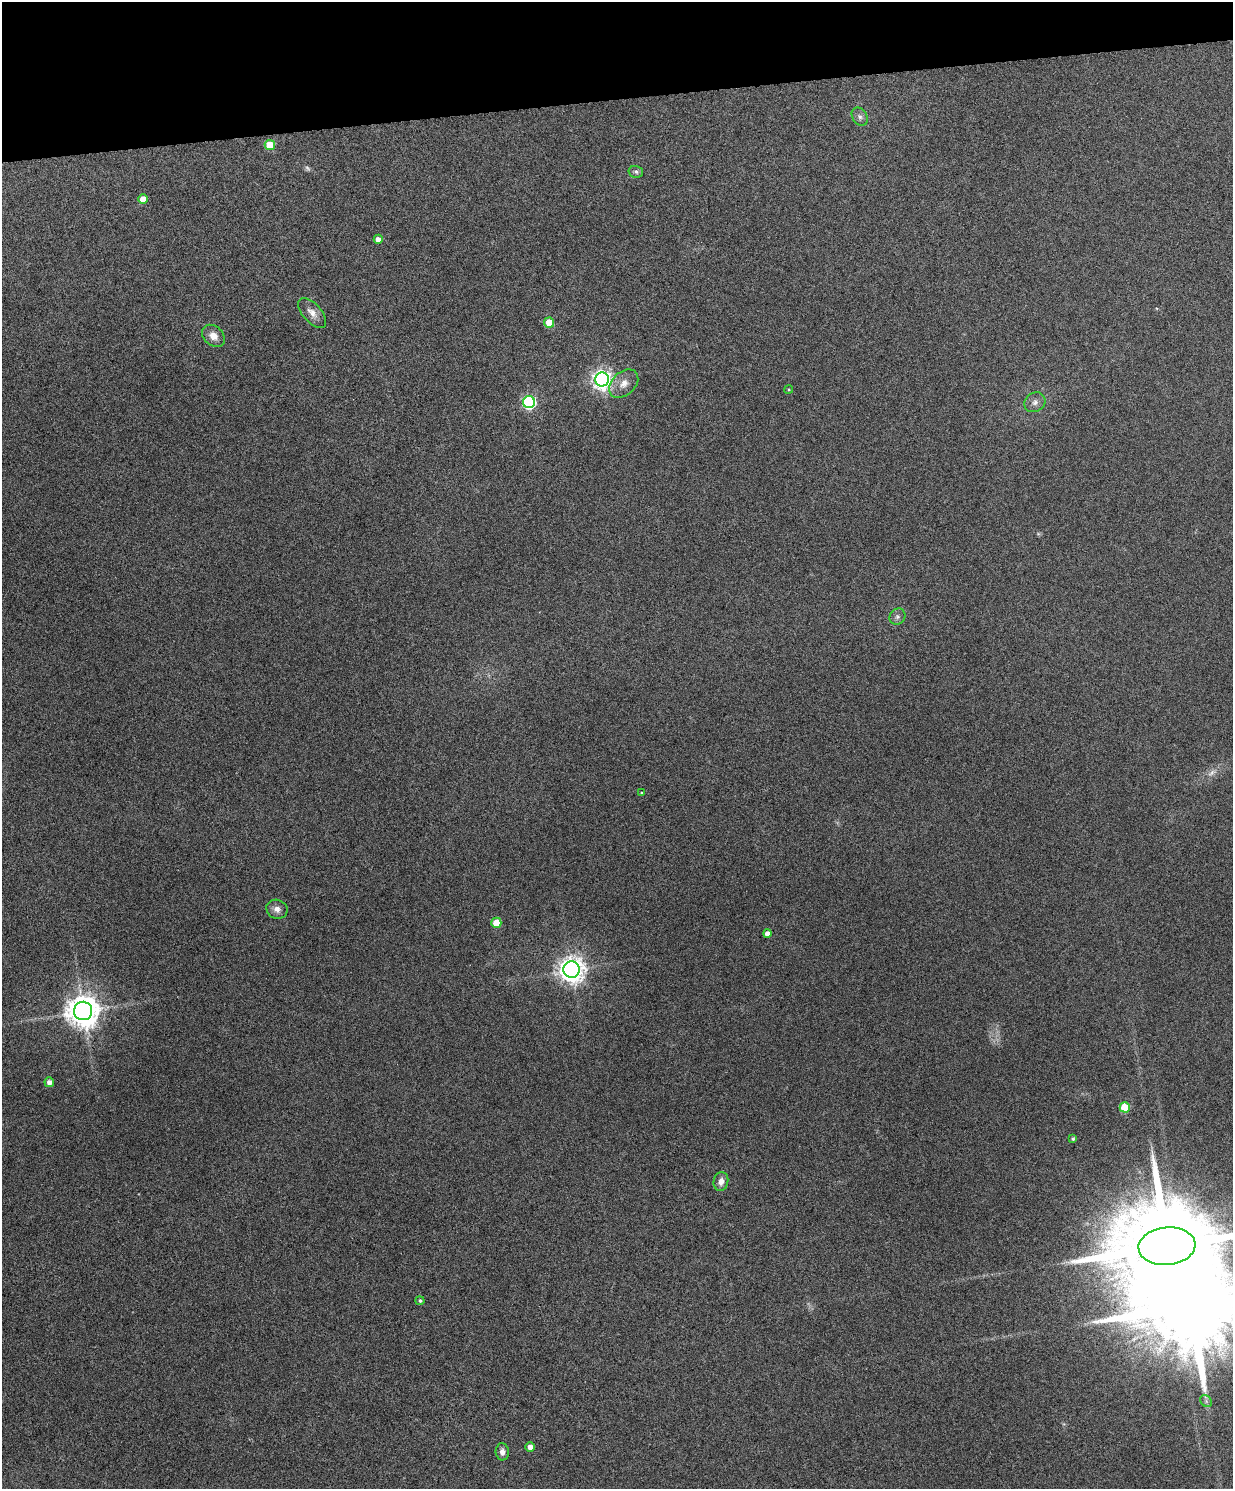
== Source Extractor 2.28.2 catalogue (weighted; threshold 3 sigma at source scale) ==
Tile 3 of 4 x 3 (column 3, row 1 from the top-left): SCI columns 2465-3695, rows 3118-4604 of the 4928 x 4863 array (HDU 1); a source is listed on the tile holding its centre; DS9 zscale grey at full resolution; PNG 1235 x 1491 px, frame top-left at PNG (2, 2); each listed source drawn as its Kron ellipse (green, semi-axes under 4 px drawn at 4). Shown black and unused: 7% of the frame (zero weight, under 4 of 8 exposures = <1% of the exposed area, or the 3 px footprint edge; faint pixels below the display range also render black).
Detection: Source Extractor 2.28.2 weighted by HDU 2 'WHT'; one run over the whole footprint, this tile lists its part. Background 0.0712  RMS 0.0043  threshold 0.0176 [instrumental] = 3 sigma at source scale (4.09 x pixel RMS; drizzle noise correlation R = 1.36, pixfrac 0.8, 0.05/0.05 arcsec/px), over >= 5 px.
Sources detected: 32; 2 too faint to see at this stretch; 1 inside a brighter object's white glare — neither listed nor drawn; the other 29 listed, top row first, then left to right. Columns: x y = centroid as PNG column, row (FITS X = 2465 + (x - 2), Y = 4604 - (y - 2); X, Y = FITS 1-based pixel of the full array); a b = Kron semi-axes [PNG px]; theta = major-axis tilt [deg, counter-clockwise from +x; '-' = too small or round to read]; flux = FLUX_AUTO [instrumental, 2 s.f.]
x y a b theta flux
860 117 10 7 -57 1.5
270 145 5 5 - 14
636 172 7 6 - 0.93
143 199 5 4 - 4.8
378 239 4 4 - 2.2
312 313 18 9 -49 3.2
549 322 5 5 - 11
213 336 13 9 -43 3.5
602 379 7 7 - 210
624 384 17 11 44 4.2
789 389 4 3 - 0.37
529 402 6 6 - 73
1035 402 11 9 34 2.2
897 617 8 7 - 1.4
641 793 4 2 - 0.29
277 909 11 9 -20 2.4
496 923 5 5 - 10
767 933 4 4 - 2.8
572 970 8 8 - 420
83 1011 9 9 - 780
49 1082 5 4 - 2.6
1125 1107 5 5 - 17
1073 1139 3 3 - 0.61
721 1181 9 7 78 2.7
1167 1246 28 19 5 12000
420 1301 5 4 - 0.71
1206 1401 7 5 -49 0.89
530 1447 4 4 - 2.7
502 1452 8 6 -86 2
Isophote crosses this tile's border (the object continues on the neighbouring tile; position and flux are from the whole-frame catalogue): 1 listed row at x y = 1167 1246